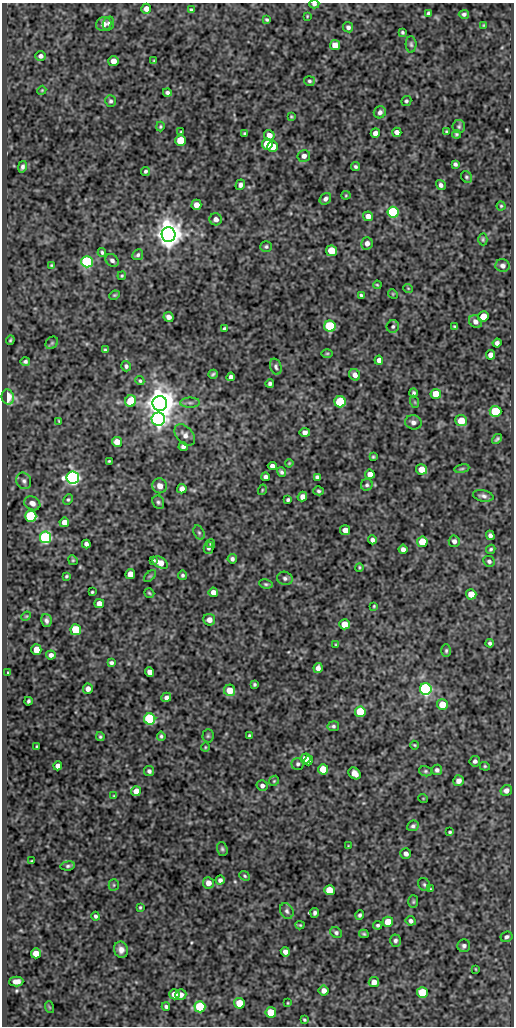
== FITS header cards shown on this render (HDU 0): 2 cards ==
NAXIS1  =                  512
NAXIS2  =                 1024

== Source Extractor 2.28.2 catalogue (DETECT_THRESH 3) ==
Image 512 x 1024 px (HDU 0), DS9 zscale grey, 1 PNG px = 1 image px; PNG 516 x 1028 px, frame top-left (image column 1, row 1024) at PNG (2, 3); each listed source drawn as its Kron ellipse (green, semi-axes under 4 px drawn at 4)
Background 84.5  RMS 0.51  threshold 1.53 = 3 sigma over >= 5 px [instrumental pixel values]
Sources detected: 258; all 258 listed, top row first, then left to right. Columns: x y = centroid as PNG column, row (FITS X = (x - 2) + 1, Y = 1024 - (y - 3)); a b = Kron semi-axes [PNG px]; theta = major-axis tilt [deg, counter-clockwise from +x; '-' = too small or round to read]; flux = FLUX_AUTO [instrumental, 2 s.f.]
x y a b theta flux
314 4 5 4 - 78
146 9 5 4 - 240
191 10 4 3 - 54
429 13 4 3 - 77
464 14 5 4 - 77
307 16 3 2 - 28
267 20 4 3 - 51
108 23 7 5 71 94
104 24 8 7 - 250
484 25 4 4 - 36
348 27 5 5 - 100
402 32 4 3 - 51
411 44 8 5 -88 73
335 45 5 5 - 400
41 56 5 4 - 110
113 61 5 5 - 250
154 61 3 3 - 30
309 81 5 4 - 66
42 90 4 3 - 32
167 93 4 4 - 82
110 101 6 5 - 76
406 101 5 5 - 56
380 112 6 6 - 120
291 117 4 3 - 39
160 126 5 4 - 46
459 127 6 6 - 67
181 132 3 2 - 32
397 132 5 4 - 180
446 132 3 3 - 37
375 133 5 4 - 200
245 134 3 3 - 51
456 134 4 3 - 51
269 135 5 5 - 260
180 140 5 5 - 1000
267 144 5 5 - 860
273 147 5 5 - 370
304 156 6 6 - 170
455 164 4 4 - 74
22 167 6 4 77 92
356 167 4 3 - 63
145 171 4 4 - 65
467 177 6 5 - 54
240 185 5 5 - 120
441 185 5 4 - 100
346 195 4 4 - 37
325 199 6 5 - 110
196 205 5 5 - 260
501 206 4 4 - 40
393 212 6 5 - 3700
368 216 5 4 - 240
216 219 6 6 - 180
168 235 7 7 - 45000
483 239 6 4 -89 51
367 243 6 5 - 170
266 247 6 5 - 61
331 251 5 5 - 870
102 252 4 4 - 60
138 255 5 5 - 76
112 260 7 5 -39 110
87 262 6 5 - 6000
51 265 4 3 - 36
503 266 7 6 - 130
122 276 4 3 - 43
377 285 4 3 - 34
408 288 5 3 - 29
393 294 5 4 - 32
114 295 5 3 - 46
361 295 4 3 - 54
169 317 5 4 - 170
483 317 5 5 - 450
475 322 7 5 -41 140
330 326 6 5 - 2900
393 326 6 6 - 72
455 326 3 3 - 41
224 328 4 3 - 57
10 340 5 3 - 50
52 343 7 5 45 62
497 343 4 4 - 100
105 350 4 3 - 51
327 353 6 4 1 41
491 355 5 4 - 190
379 360 4 4 - 150
25 361 5 4 - 77
126 366 5 5 - 73
276 367 8 5 -72 87
213 374 5 3 - 57
355 375 6 5 - 170
231 377 4 4 - 120
140 381 4 4 - 48
270 384 4 4 - 82
413 393 4 4 - 66
436 394 5 5 - 630
8 397 7 6 - 860
131 401 6 5 - 1000
340 402 6 5 - 2500
415 402 6 4 -71 39
160 403 7 7 - 57000
190 403 10 5 0 97
495 411 6 5 - 1800
158 419 7 6 - 14000
59 421 4 3 - 34
461 421 6 5 - 530
413 422 8 7 - 150
305 432 5 4 - 140
185 435 12 8 -48 200
497 439 5 3 - 67
117 442 5 5 - 390
183 446 4 4 - 100
373 457 3 3 - 45
109 461 3 3 - 33
289 463 4 3 - 33
272 466 4 4 - 160
422 469 5 5 - 390
462 469 7 3 9 55
281 472 5 4 - 76
370 474 5 4 - 210
265 477 4 4 - 100
317 477 4 4 - 84
73 478 6 6 - 11000
24 481 8 7 - 120
367 485 6 5 - 73
160 486 7 7 - 240
182 489 5 4 - 170
262 490 5 3 - 31
318 491 5 4 - 59
483 496 10 5 -11 120
302 497 5 4 - 160
68 500 5 4 - 51
288 500 3 3 - 63
158 502 7 5 -63 74
32 503 8 6 -29 220
31 516 6 5 - 3200
64 522 5 4 - 270
345 530 5 5 - 290
199 533 7 5 -63 67
490 535 4 4 - 110
45 537 6 5 - 6000
372 540 4 4 - 110
454 541 6 5 - 130
422 542 5 5 - 780
86 544 4 4 - 100
211 544 4 3 - 45
208 548 6 4 75 80
403 549 4 4 - 140
491 549 5 4 - 55
232 559 5 4 - 88
73 560 5 4 - 41
153 560 4 3 - 53
489 561 6 5 - 85
160 563 8 5 -29 320
359 567 4 3 - 40
130 574 5 5 - 320
182 575 4 4 - 62
67 576 4 3 - 47
150 576 7 4 44 44
285 578 8 6 -18 100
266 584 7 4 -10 59
92 592 3 3 - 40
213 592 5 4 - 210
149 593 5 3 - 43
471 594 5 5 - 400
99 604 5 4 - 270
374 606 3 3 - 34
26 616 5 4 - 36
46 620 6 5 - 100
209 620 6 5 - 230
344 624 5 5 - 600
76 630 5 5 - 2000
490 643 4 4 - 82
336 645 3 2 - 34
36 650 5 5 - 530
446 651 6 5 - 62
51 655 5 4 - 130
111 663 4 4 - 80
318 668 5 4 - 150
150 672 5 4 - 270
8 673 3 2 - 33
254 684 3 3 - 54
88 689 5 5 - 200
426 689 6 6 - 8600
230 690 6 5 - 560
166 697 5 4 - 110
28 701 4 3 - 66
442 704 5 5 - 540
360 712 5 5 - 1900
150 719 5 5 - 4200
333 726 6 5 - 71
161 736 4 3 - 55
208 736 6 5 - 57
249 736 3 3 - 54
100 737 4 4 - 58
414 745 4 3 - 40
37 747 3 2 - 35
205 747 4 3 - 34
305 759 5 5 - 270
309 760 5 4 - 230
475 761 5 5 - 110
298 764 6 6 - 78
58 766 4 4 - 200
485 766 5 4 - 43
323 769 5 5 - 740
437 770 5 5 - 93
149 771 5 5 - 93
425 771 6 5 - 60
354 773 7 5 -42 270
274 781 6 4 45 45
458 781 5 5 - 190
262 786 6 5 - 110
506 790 6 5 - 170
136 791 5 5 - 300
114 796 4 4 - 38
423 798 5 3 - 26
413 826 6 5 - 79
450 832 3 3 - 47
348 846 2 2 - 22
222 849 7 5 -71 69
406 854 5 5 - 140
32 861 3 2 - 39
68 866 7 4 7 69
245 876 5 4 - 48
220 880 4 4 - 110
208 883 5 5 - 240
424 884 7 5 -57 67
114 885 5 5 - 50
430 889 3 2 - 29
329 890 5 5 - 680
413 902 6 5 - 54
140 907 3 3 - 41
287 911 8 6 -63 100
315 913 5 4 - 80
360 915 4 4 - 61
96 916 4 4 - 69
411 921 5 4 - 110
388 922 5 5 - 580
300 925 4 3 - 38
378 925 4 4 - 64
336 933 6 5 - 77
364 934 5 3 - 47
506 937 6 5 - 87
395 941 6 5 - 86
464 946 6 6 - 100
121 950 8 7 - 210
285 952 5 4 - 180
36 953 5 5 - 460
476 969 3 2 - 25
16 982 7 5 1 220
374 982 5 5 - 260
324 991 5 5 - 180
422 993 5 5 - 1400
174 994 5 5 - 320
181 994 5 5 - 200
239 1003 5 5 - 750
288 1003 4 2 - 28
166 1006 4 3 - 72
49 1007 6 3 -71 36
200 1007 5 5 - 2700
271 1012 5 5 - 1100
304 1020 3 3 - 44
At the frame edge (FLAGS 8, measured only in part): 1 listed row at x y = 314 4